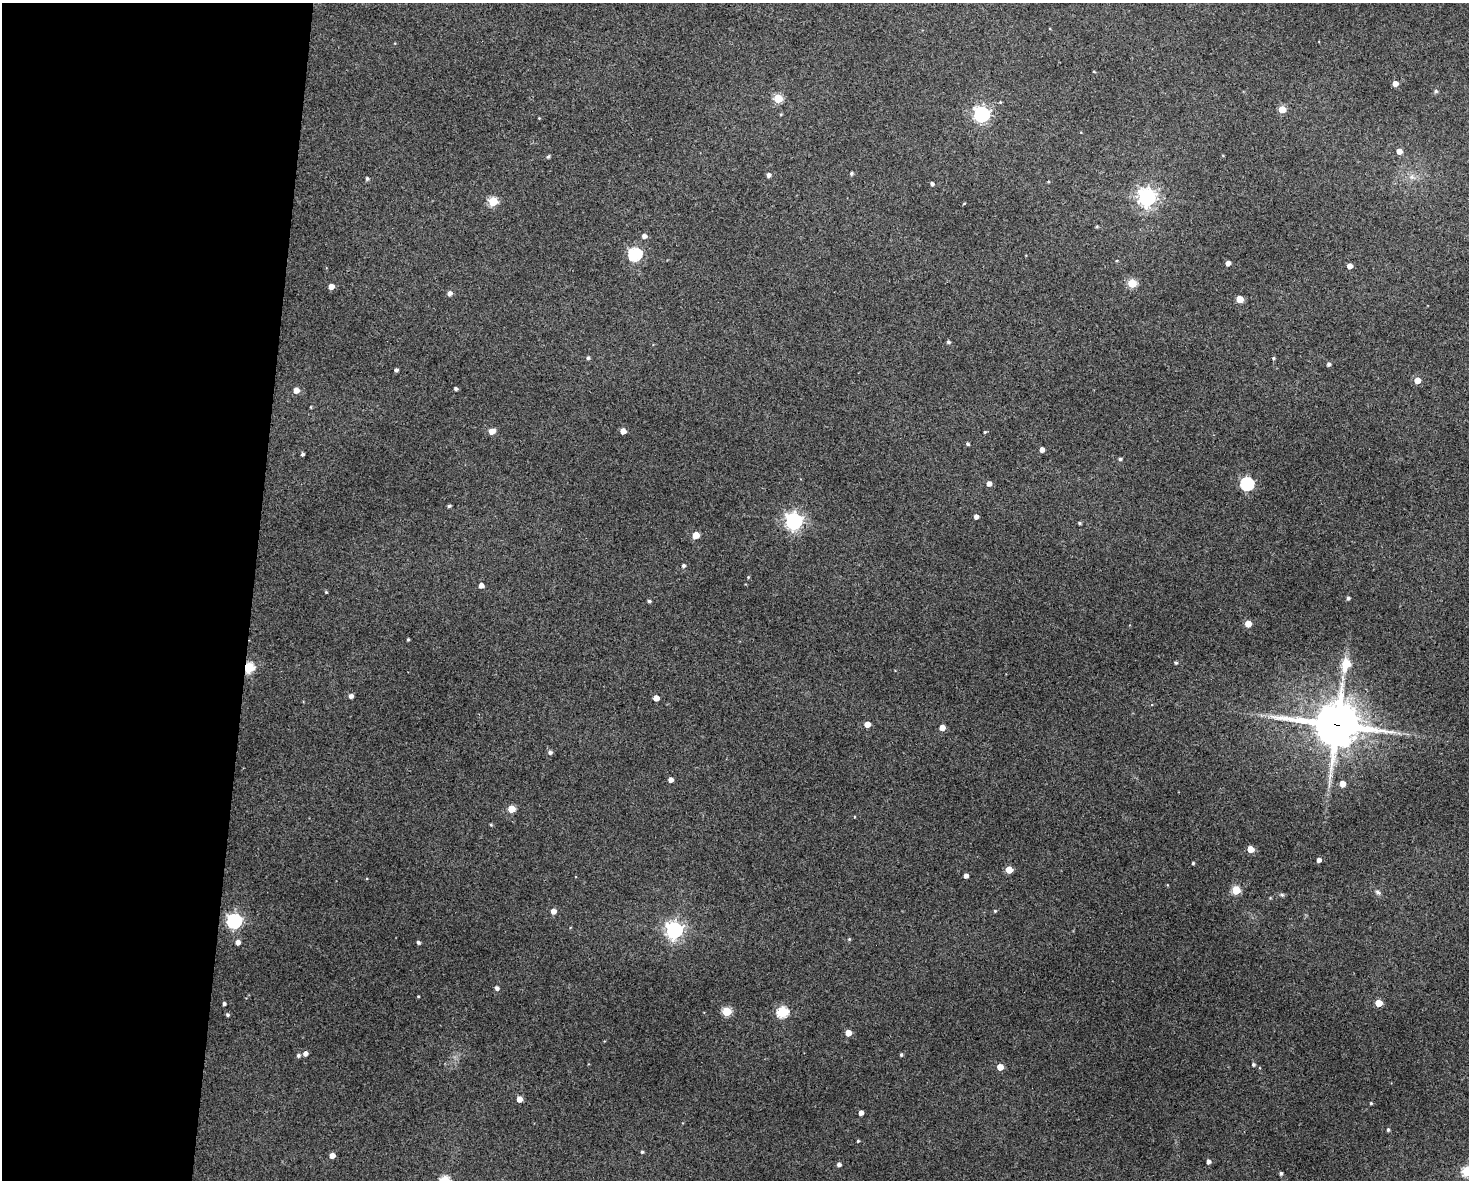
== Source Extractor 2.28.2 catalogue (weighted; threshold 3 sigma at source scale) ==
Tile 4 of 3 x 4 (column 1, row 2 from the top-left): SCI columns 115-1581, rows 2364-3541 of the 4744 x 4723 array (HDU 1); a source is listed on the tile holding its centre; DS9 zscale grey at full resolution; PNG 1471 x 1182 px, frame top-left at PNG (2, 3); no overlay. Shown black and unused: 17% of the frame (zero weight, under 3 of 4 exposures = <1% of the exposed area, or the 3 px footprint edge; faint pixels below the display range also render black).
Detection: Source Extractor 2.28.2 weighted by HDU 2 'WHT'; one run over the whole footprint, this tile lists its part. Background 0.124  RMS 0.0062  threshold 0.0281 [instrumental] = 3 sigma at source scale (4.5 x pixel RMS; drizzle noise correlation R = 1.50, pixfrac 1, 0.05/0.05 arcsec/px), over >= 5 px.
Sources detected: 108; all 108 listed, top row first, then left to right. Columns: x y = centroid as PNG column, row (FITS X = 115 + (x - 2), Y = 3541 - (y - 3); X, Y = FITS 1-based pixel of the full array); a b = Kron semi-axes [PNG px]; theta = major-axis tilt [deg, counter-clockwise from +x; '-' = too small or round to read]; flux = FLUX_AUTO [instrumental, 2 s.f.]
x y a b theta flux
1094 72 4 3 - 0.5
1395 84 4 4 - 5.9
1436 91 5 4 - 1.2
778 98 5 5 - 26
1282 109 5 5 - 14
982 114 6 6 - 190
539 118 3 3 - 0.42
1399 151 4 4 - 6.2
548 157 5 4 - 1
851 173 4 4 - 1.2
768 175 4 4 - 2.2
1412 177 8 6 -22 2.5
367 179 5 4 - 1.2
932 184 4 4 - 1.5
1147 197 7 6 - 280
493 201 5 5 - 33
1097 226 3 3 - 0.69
644 236 5 4 - 2.8
635 254 6 6 - 100
1228 263 5 4 - 3.2
1350 266 4 4 - 4.1
1132 283 5 5 - 27
331 286 4 4 - 6.1
450 293 5 5 - 2.7
1240 299 5 5 - 12
948 342 4 4 - 1.3
588 358 4 4 - 1.2
1273 358 4 4 - 0.79
1329 364 4 4 - 1.6
396 370 4 3 - 1.3
1417 380 5 4 - 8.6
456 389 4 3 - 1.4
296 390 5 5 - 5
311 407 4 3 - 0.51
492 431 6 5 - 6.7
623 431 4 4 - 5.9
985 432 4 3 - 0.71
968 444 4 3 - 1.1
1042 450 4 4 - 3.9
302 454 3 3 - 1.2
1120 459 4 4 - 1.2
989 483 5 4 - 3.3
1247 484 6 6 - 95
449 506 4 3 - 1
976 516 4 4 - 2.9
794 521 6 6 - 250
1079 523 4 3 - 0.83
696 535 5 5 - 10
683 565 4 4 - 1.5
748 577 4 3 - 0.63
481 585 4 4 - 3.4
326 592 4 3 - 0.64
1348 598 4 4 - 1.3
649 601 4 3 - 1.1
1248 624 5 4 - 11
408 640 4 3 - 0.71
1176 663 4 3 - 1
1346 664 7 5 75 27
249 668 5 5 - 51
351 696 4 4 - 2.4
656 698 4 4 - 7
867 724 4 4 - 6.6
1337 725 17 14 -7 2300
942 728 4 4 - 6.4
550 752 5 4 - 1.8
671 780 4 4 - 3.3
1343 784 4 4 - 7.5
511 809 5 5 - 14
491 825 4 3 - 0.63
1250 849 5 4 - 10
1319 860 4 4 - 2.6
1193 863 3 3 - 0.78
1009 870 5 5 - 12
966 876 4 4 - 3.2
1236 890 5 5 - 25
1378 892 7 5 -28 1.4
1282 895 6 5 - 1
553 911 5 5 - 4.1
995 911 4 4 - 0.73
234 921 6 6 - 160
674 930 6 6 - 230
849 939 5 4 - 0.73
238 942 5 5 - 3.3
418 942 4 4 - 1.4
497 988 5 4 - 2.1
418 996 3 3 - 0.52
1379 1003 5 5 - 11
224 1004 3 3 - 1.4
726 1011 5 5 - 31
782 1012 6 5 - 58
227 1015 4 4 - 1
848 1033 4 4 - 8
305 1054 5 5 - 2.9
298 1055 5 5 - 1.4
901 1055 4 3 - 0.9
1253 1065 4 4 - 1.1
1000 1067 5 4 - 8.2
519 1099 5 4 - 5.1
1371 1103 4 4 - 0.7
861 1113 4 4 - 3.2
1388 1129 4 4 - 1
858 1141 4 3 - 0.65
642 1152 4 4 - 0.98
332 1155 4 4 - 4.5
1208 1161 4 4 - 2.1
839 1164 4 4 - 2
1467 1171 5 5 - 48
1281 1173 4 4 - 1.2
Overlapping masked pixels (flux is a lower limit): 2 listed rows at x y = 249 668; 1337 725
Isophote crosses this tile's border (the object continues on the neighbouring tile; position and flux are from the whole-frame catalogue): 1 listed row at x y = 1467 1171